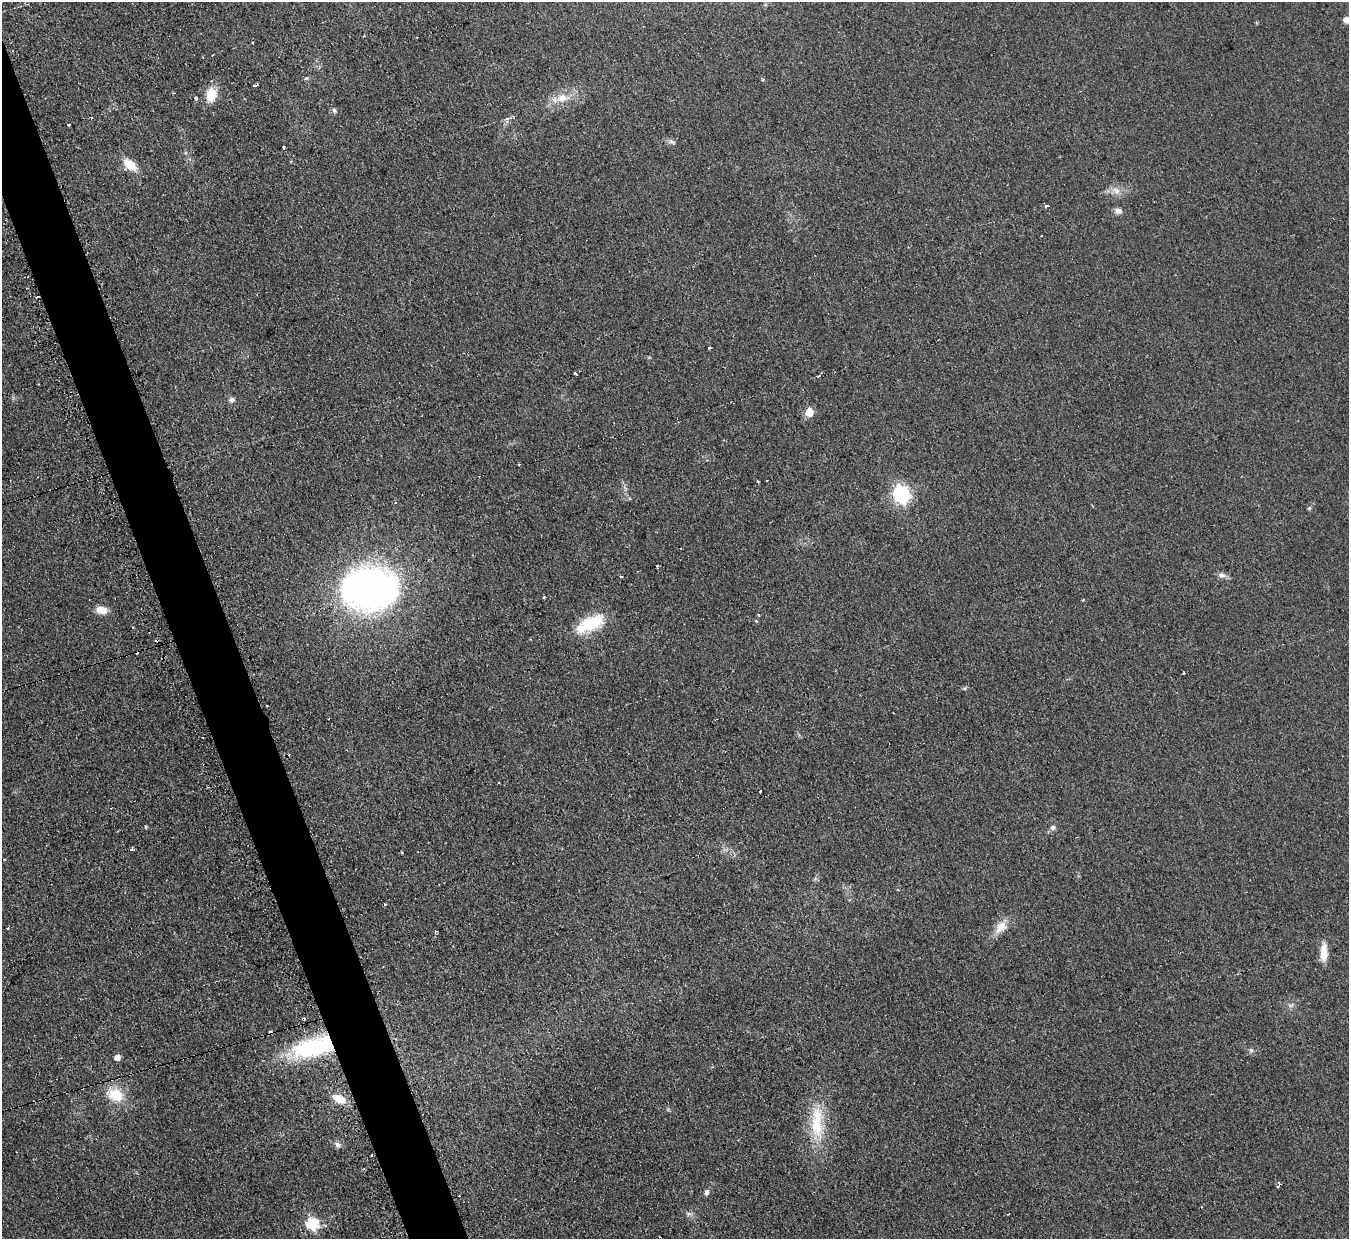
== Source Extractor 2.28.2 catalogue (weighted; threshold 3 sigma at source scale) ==
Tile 11 of 4 x 4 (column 3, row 3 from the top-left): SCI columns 2713-4059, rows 1517-2753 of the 5413 x 5375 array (HDU 1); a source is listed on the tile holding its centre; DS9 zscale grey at full resolution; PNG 1351 x 1241 px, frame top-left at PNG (2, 2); no overlay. Shown black and unused: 4% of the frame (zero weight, under 2 of 3 exposures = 2% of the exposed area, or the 3 px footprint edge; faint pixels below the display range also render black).
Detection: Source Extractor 2.28.2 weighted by HDU 2 'WHT'; one run over the whole footprint, this tile lists its part. Background 0.0957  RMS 0.011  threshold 0.0514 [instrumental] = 3 sigma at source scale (4.5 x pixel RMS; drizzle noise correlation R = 1.50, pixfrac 1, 0.05/0.05 arcsec/px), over >= 5 px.
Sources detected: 71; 9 cosmic-ray / hot-pixel residue — not listed; the other 62 listed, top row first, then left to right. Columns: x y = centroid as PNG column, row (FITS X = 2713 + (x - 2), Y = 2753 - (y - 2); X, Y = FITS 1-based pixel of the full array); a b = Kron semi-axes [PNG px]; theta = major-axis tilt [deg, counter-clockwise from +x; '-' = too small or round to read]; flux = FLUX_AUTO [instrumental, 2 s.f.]
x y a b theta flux
1347 20 5 5 - 12
305 79 4 3 - 5.4
255 85 5 3 - 5.7
211 94 14 10 77 27
196 98 3 3 - 5.9
562 98 19 11 14 17
334 110 7 6 - 2.5
91 117 3 3 - 4
68 124 3 3 - 8.5
672 142 11 5 -34 3.3
283 147 3 3 - 3.4
291 161 3 2 - 2.5
130 165 14 8 -41 24
1116 191 12 9 -42 7.9
1046 205 3 3 - 24
1118 210 10 7 5 4.6
709 348 3 3 - 2.5
575 374 3 3 - 4.4
818 376 3 2 - 4.2
232 400 8 7 - 3.7
809 412 5 5 - 31
519 464 3 3 - 1.7
758 482 4 2 - 1.2
901 494 7 6 - 380
395 503 3 3 - 5.7
1309 508 5 5 - 1.6
657 566 3 3 - 3.2
1222 575 11 7 -10 4.7
621 576 3 2 - 2.4
370 589 42 31 2 580
544 598 3 3 - 2
1083 600 3 3 - 1.6
101 610 12 8 -8 13
759 615 3 3 - 1.5
756 621 5 3 - 1.2
590 624 32 13 24 51
1184 673 3 2 - 2.5
267 705 3 2 - 1.2
760 791 3 3 - 2.1
146 827 5 3 - 1
1053 827 7 6 - 3.2
131 849 3 3 - 16
385 904 4 3 - 1.2
1001 927 19 13 45 15
1324 953 22 8 90 16
1291 1005 9 4 1 2.7
314 1047 51 19 14 130
1251 1050 6 4 -44 2.1
117 1057 5 5 - 8.2
115 1095 19 15 -25 31
339 1099 15 9 -26 16
817 1122 52 17 -90 51
337 1144 10 6 -33 4.1
372 1155 3 3 - 2.6
363 1169 3 3 - 1.4
1278 1185 6 3 48 4.6
706 1192 8 6 77 3.2
459 1196 3 2 - 1.3
689 1213 9 4 -8 2.7
1008 1214 3 2 - 1.2
312 1224 6 6 - 140
325 1225 4 4 - 2.3
Overlapping masked pixels (flux is a lower limit): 2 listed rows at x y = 314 1047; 372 1155
Isophote crosses this tile's border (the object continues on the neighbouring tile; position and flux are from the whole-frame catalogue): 1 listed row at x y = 1347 20